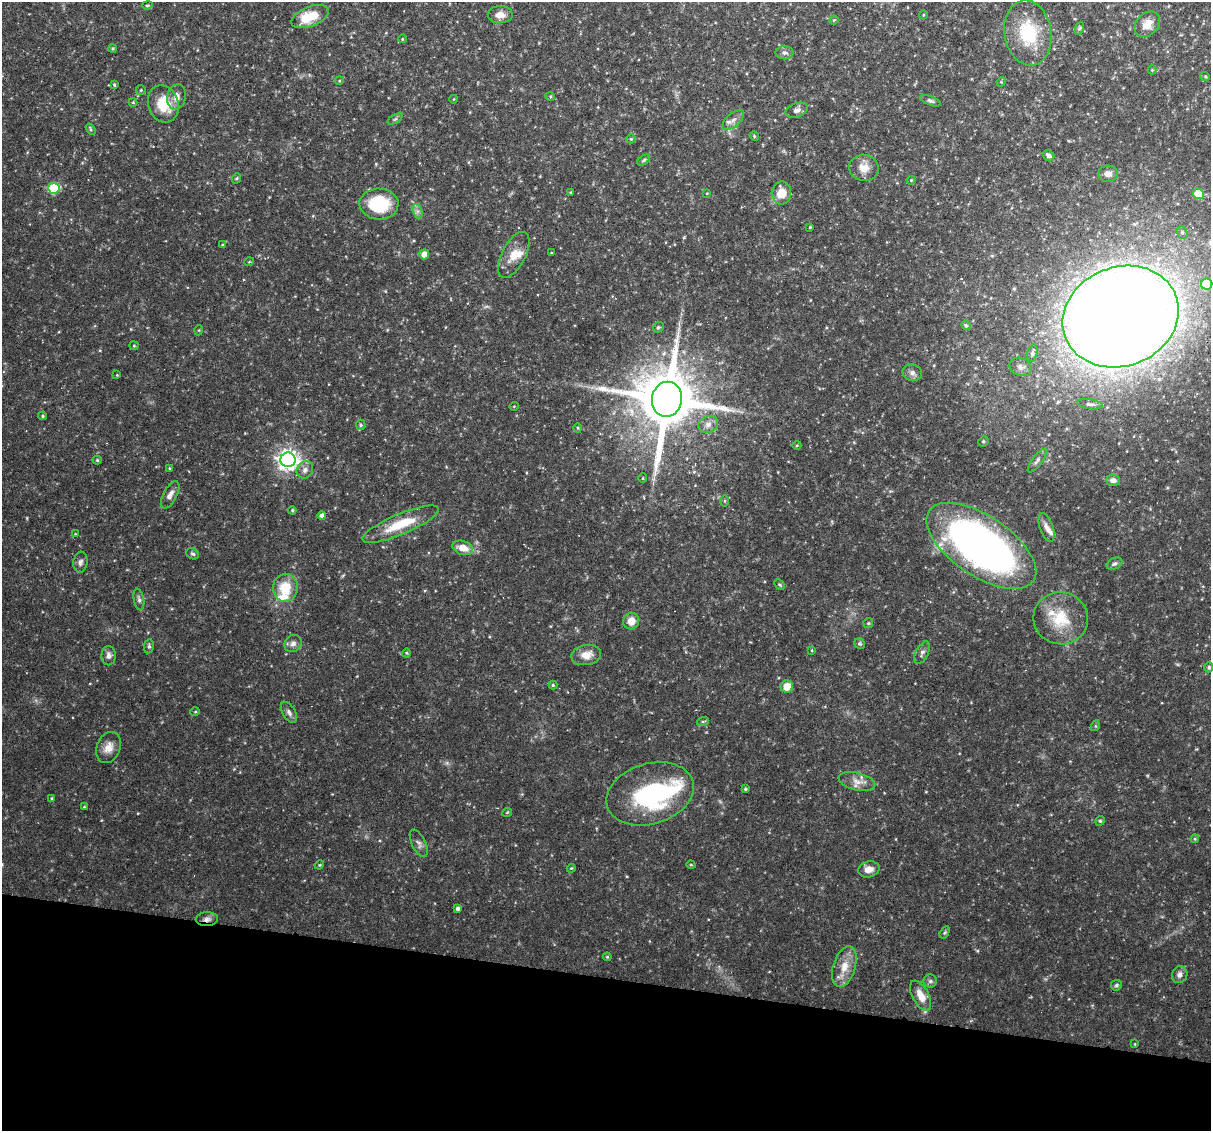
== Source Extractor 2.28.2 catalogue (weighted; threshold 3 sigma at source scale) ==
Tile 15 of 4 x 4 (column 3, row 4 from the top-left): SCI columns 2421-3629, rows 113-1241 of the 4839 x 4860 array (HDU 1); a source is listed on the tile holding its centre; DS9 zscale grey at full resolution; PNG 1213 x 1133 px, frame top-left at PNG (2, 2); each listed source drawn as its Kron ellipse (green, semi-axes under 4 px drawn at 4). Shown black and unused: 14% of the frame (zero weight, under 3 of 6 exposures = <1% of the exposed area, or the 3 px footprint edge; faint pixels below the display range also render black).
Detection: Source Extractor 2.28.2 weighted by HDU 2 'WHT'; one run over the whole footprint, this tile lists its part. Background 0.0523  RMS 0.0048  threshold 0.0198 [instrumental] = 3 sigma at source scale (4.09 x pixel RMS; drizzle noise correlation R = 1.36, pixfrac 0.8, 0.05/0.05 arcsec/px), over >= 5 px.
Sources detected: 142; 4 cosmic-ray / hot-pixel residue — neither listed nor drawn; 6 inside a brighter listed object's ellipse — not listed separately; the other 132 listed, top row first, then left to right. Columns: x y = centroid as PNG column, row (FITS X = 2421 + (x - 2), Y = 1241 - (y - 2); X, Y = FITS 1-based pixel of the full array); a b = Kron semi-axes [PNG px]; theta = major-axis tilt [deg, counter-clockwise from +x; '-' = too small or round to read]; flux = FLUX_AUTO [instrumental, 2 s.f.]
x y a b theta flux
147 5 5 4 - 0.58
500 15 12 8 0 3.4
923 15 4 3 - 0.38
310 17 20 9 21 12
834 20 4 4 - 0.45
1147 24 14 11 44 5.5
1080 28 7 4 70 0.71
1028 33 33 23 -81 23
402 39 4 2 - 0.35
112 49 4 4 - 0.69
785 53 9 6 0 1.3
1152 70 4 4 - 0.53
1205 76 5 3 - 0.48
339 81 4 3 - 0.42
1001 82 5 4 - 0.45
114 85 3 3 - 0.59
141 90 5 4 - 0.49
550 96 5 3 - 0.46
177 97 13 9 79 3.5
454 99 4 3 - 0.32
930 101 11 4 -21 1
133 102 4 4 - 0.51
163 104 19 15 -70 12
797 110 11 7 19 1.9
395 119 8 3 31 0.69
733 120 13 6 40 2.5
91 129 6 4 -56 0.79
754 136 5 4 - 0.55
631 139 5 4 - 0.52
1049 156 6 5 - 1.9
644 160 7 4 36 0.69
864 168 15 13 -9 5.2
1108 174 10 8 5 2.5
237 178 5 3 - 0.5
911 180 4 4 - 0.45
54 188 5 5 - 26
571 192 3 3 - 0.39
707 193 4 2 - 0.31
781 193 11 10 - 7.6
1199 194 5 5 - 13
379 204 19 15 -2 23
417 211 7 4 -72 1.2
810 227 3 3 - 0.41
1182 232 6 5 - 0.91
222 245 4 3 - 0.36
551 253 4 3 - 0.32
424 254 5 5 - 4.4
514 255 25 12 62 6.8
249 262 5 3 - 0.37
1207 284 5 5 - 19
1121 317 59 49 21 1300
966 325 5 4 - 0.66
658 327 6 5 - 0.71
199 330 5 3 - 0.39
134 346 4 4 - 0.55
1032 353 9 5 76 1.2
1020 367 11 9 -24 2.3
912 373 10 8 -14 1.9
117 375 3 3 - 0.36
667 399 18 15 81 3800
1090 404 13 5 -9 1.4
514 406 5 3 - 0.34
43 416 4 4 - 0.64
708 424 10 8 27 2.5
361 425 5 5 - 0.64
578 428 5 3 - 0.45
983 441 5 4 - 0.74
797 445 4 3 - 0.39
97 460 4 4 - 0.69
288 460 7 7 - 260
1037 460 14 5 53 1.5
169 468 3 3 - 0.45
305 470 9 8 - 2.1
643 478 5 3 - 0.36
1113 480 7 5 -4 2.4
170 495 15 7 62 2.8
725 501 5 3 - 0.51
292 510 4 3 - 0.59
322 515 4 4 - 1.7
401 524 41 10 23 15
1046 527 15 7 -72 2.6
75 534 4 4 - 0.36
981 546 63 30 -34 230
463 548 11 7 -18 5.5
193 554 7 5 -29 0.88
80 562 10 7 83 1.5
1114 564 8 5 28 1.1
779 585 6 3 -44 0.57
285 588 14 12 88 12
139 599 11 5 -79 1.4
1061 618 27 26 - 17
631 621 8 8 - 4.7
868 623 5 5 - 0.53
293 644 9 8 - 2
860 644 6 5 - 0.79
149 646 7 5 82 0.92
812 650 4 3 - 0.39
406 653 4 4 - 0.55
922 653 12 6 63 1.7
586 655 15 10 9 5.6
109 656 9 7 -89 2
1209 667 5 4 - 0.94
553 685 4 4 - 0.6
787 687 6 6 - 6
195 712 5 3 - 0.42
289 712 12 6 -59 1.6
703 721 6 4 18 0.65
1095 726 5 3 - 0.46
108 747 16 11 67 4.5
857 782 19 9 -14 4
745 789 3 3 - 0.68
650 794 44 30 17 57
51 798 3 3 - 0.45
84 807 4 3 - 0.42
507 812 5 3 - 0.38
1100 821 5 4 - 0.6
1195 839 4 4 - 0.48
419 843 15 7 -63 2
319 865 5 3 - 0.44
691 865 4 3 - 0.39
571 868 4 4 - 0.48
869 869 11 8 13 3.5
458 909 4 3 - 1.3
207 919 11 7 2 2.1
945 932 6 4 58 0.59
607 957 4 4 - 0.52
844 967 21 11 73 6.9
1180 975 8 7 - 1.9
930 981 6 6 - 0.99
1116 985 5 5 - 0.91
921 996 16 8 -62 5.4
1135 1044 3 2 - 0.31
Overlapping masked pixels (flux is a lower limit): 1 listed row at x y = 207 919
Isophote crosses this tile's border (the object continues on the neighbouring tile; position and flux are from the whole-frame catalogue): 1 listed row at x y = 1207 284